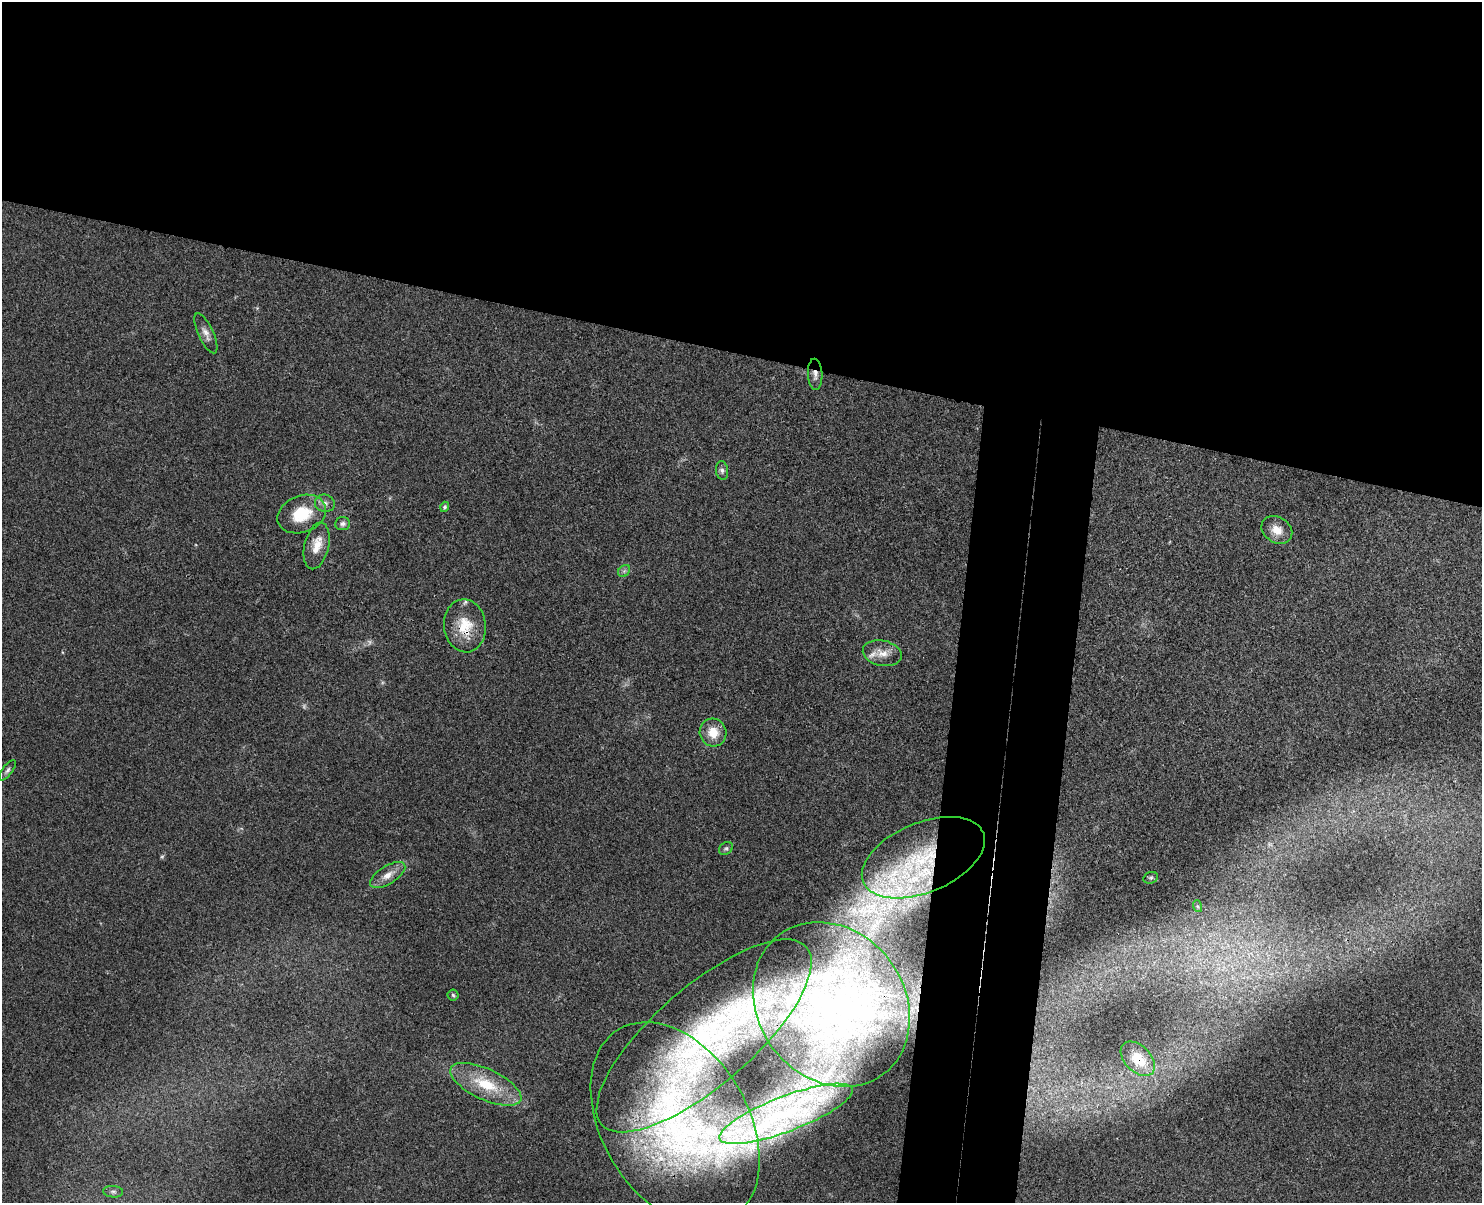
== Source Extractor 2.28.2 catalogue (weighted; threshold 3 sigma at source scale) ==
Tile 2 of 3 x 4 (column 2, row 1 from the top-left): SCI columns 1649-3128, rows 3619-4819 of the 4893 x 4832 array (HDU 1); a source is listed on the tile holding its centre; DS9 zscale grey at full resolution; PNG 1484 x 1205 px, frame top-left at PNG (2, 2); each listed source drawn as its Kron ellipse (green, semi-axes under 4 px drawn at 4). Shown black and unused: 34% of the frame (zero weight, under 3 of 4 exposures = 6% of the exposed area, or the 3 px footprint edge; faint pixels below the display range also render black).
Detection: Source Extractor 2.28.2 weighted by HDU 2 'WHT'; one run over the whole footprint, this tile lists its part. Background 0.0307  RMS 0.0048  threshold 0.0214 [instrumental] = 3 sigma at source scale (4.5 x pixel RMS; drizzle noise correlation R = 1.50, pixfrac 1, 0.05/0.05 arcsec/px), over >= 5 px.
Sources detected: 41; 3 too faint to see at this stretch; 1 inside a brighter object's white glare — neither listed nor drawn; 10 inside a brighter listed object's ellipse — not listed separately; the other 27 listed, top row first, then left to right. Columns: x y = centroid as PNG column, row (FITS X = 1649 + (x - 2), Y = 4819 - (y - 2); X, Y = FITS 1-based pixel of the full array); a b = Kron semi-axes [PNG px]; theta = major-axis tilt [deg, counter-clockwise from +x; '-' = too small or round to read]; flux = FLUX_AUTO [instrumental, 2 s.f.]
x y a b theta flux
206 333 22 7 -65 3.4
815 374 15 7 -87 3
722 470 9 6 -82 1.6
325 503 10 8 -15 2.4
445 507 5 4 - 1.1
302 514 25 18 22 17
343 524 7 6 - 1.5
1277 530 16 12 -32 6
317 546 24 12 77 7.3
624 571 7 5 45 1.1
465 626 26 21 -83 14
882 653 20 12 -12 5.9
713 732 14 13 - 7.9
7 770 12 5 52 1.4
726 848 7 5 39 1
923 858 65 35 23 74
388 875 20 9 32 5.1
1151 878 7 5 21 1.1
1197 906 6 4 -70 0.58
453 995 5 5 - 0.76
831 1004 87 73 -53 130
704 1036 136 49 41 130
1138 1059 20 13 -45 9.5
486 1084 38 15 -25 20
786 1114 71 17 21 50
675 1124 110 73 -59 210
113 1192 10 5 -5 1.5
Overlapping masked pixels (flux is a lower limit): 6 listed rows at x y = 815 374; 465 626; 923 858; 704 1036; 1138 1059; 786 1114